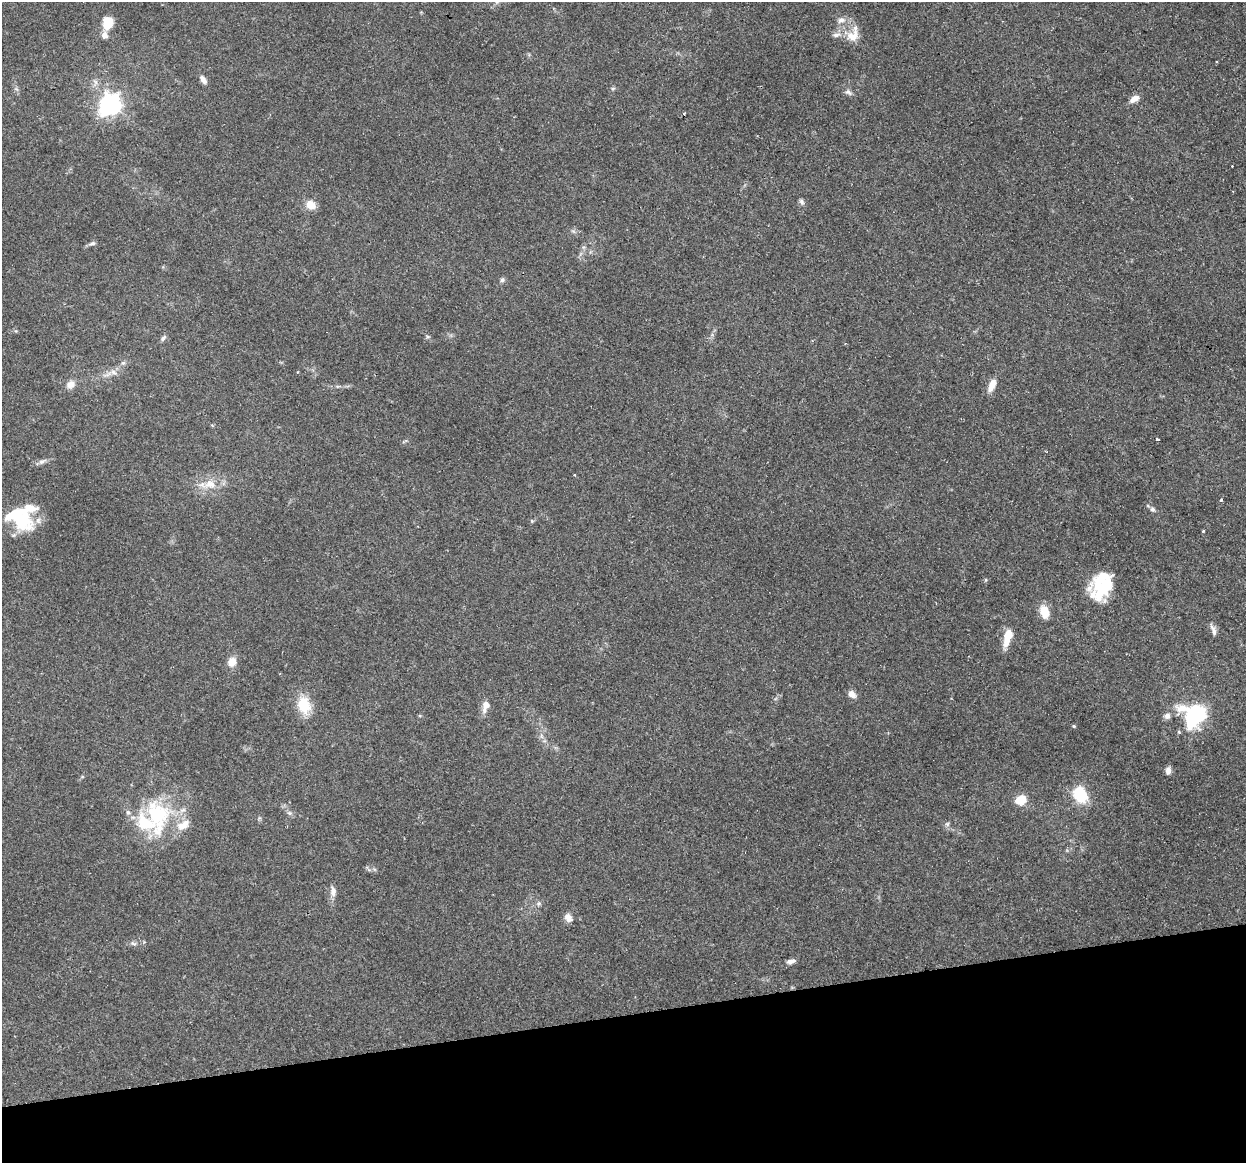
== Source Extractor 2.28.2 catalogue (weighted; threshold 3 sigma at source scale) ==
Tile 14 of 4 x 4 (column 2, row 4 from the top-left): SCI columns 1245-2488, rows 85-1245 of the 4977 x 4761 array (HDU 1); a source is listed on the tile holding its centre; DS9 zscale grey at full resolution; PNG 1248 x 1165 px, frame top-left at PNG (2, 2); no overlay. Shown black and unused: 13% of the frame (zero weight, under 2 of 3 exposures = <1% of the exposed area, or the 3 px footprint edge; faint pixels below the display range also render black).
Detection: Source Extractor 2.28.2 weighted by HDU 2 'WHT'; one run over the whole footprint, this tile lists its part. Background 0.148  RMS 0.0061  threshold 0.0276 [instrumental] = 3 sigma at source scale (4.5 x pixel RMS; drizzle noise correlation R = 1.50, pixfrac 1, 0.0396/0.0396 arcsec/px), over >= 5 px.
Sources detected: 70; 2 inside a brighter object's white glare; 2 cosmic-ray / hot-pixel residue — not listed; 7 inside a brighter listed object's ellipse — not listed separately; the other 59 listed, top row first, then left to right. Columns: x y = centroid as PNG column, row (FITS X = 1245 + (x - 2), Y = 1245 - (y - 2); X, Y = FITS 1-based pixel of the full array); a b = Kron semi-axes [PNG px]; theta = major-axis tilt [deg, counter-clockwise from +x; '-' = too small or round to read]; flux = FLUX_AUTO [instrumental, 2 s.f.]
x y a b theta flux
497 2 6 5 - 1.2
841 20 13 8 13 3.8
108 22 10 8 73 15
104 35 10 7 86 3
836 35 13 6 11 3.1
853 35 24 15 65 10
1216 61 3 2 - 0.7
203 80 11 6 -58 3.2
613 88 6 4 19 0.94
16 89 7 4 -34 1.2
848 92 10 7 -44 2.3
1134 99 12 7 32 4.7
110 104 8 8 - 330
801 202 9 6 -59 1.6
311 205 11 9 -35 7.7
573 231 7 4 -18 1.2
92 243 9 5 16 1.7
502 280 7 5 30 1.5
427 336 6 4 -19 0.89
163 338 9 5 54 1.6
123 363 6 6 - 1.4
113 372 12 7 -25 3.4
71 384 12 9 42 4.7
992 385 18 8 65 6.1
1158 439 4 3 - 2.6
42 461 13 6 25 2.5
574 475 3 3 - 0.59
210 484 20 12 11 11
1221 500 4 3 - 0.74
1152 509 7 6 - 1.7
20 520 36 23 -30 31
532 521 5 5 - 0.78
1203 531 3 3 - 1
986 580 6 4 88 0.7
1102 591 33 20 58 20
1044 611 11 7 -73 14
1213 630 17 6 -72 3.1
1008 634 11 9 63 8.7
232 662 11 10 - 6.2
852 694 10 8 -44 3.6
304 705 20 14 -74 17
486 706 13 8 75 6.1
1182 708 19 11 -1 9.8
1194 714 14 11 61 99
1167 716 8 7 - 2.9
1074 726 5 4 - 0.77
541 736 7 4 -71 1.4
1168 771 8 6 86 3
1080 794 12 9 -58 38
1021 800 10 8 21 12
289 813 8 6 -20 1.6
157 814 44 34 -59 58
947 824 7 6 - 1.4
374 869 7 4 -19 1.1
333 891 15 7 -81 3.9
539 903 7 6 - 1.6
568 918 11 8 -53 4.1
133 943 9 5 -14 1.8
791 961 11 6 13 2.8
Isophote crosses this tile's border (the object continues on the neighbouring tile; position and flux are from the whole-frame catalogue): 1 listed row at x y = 497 2